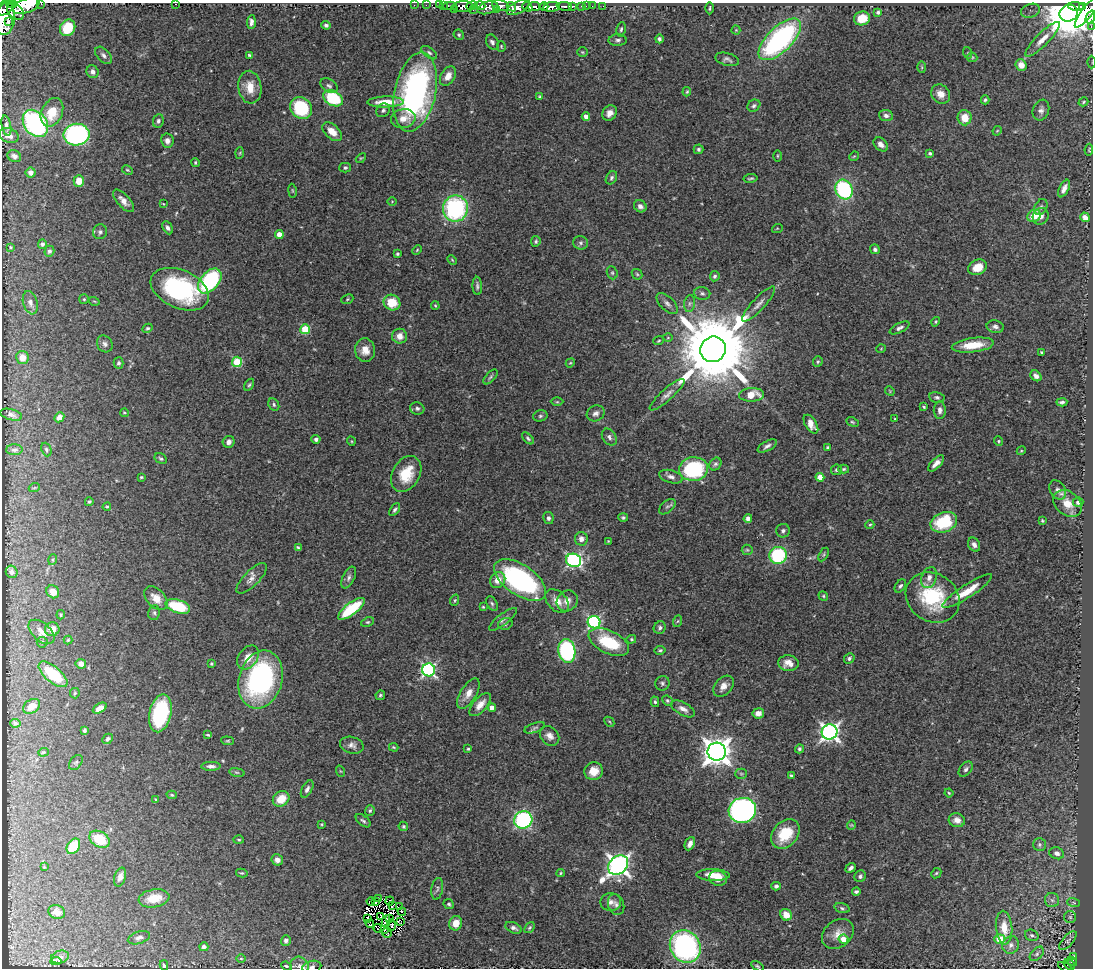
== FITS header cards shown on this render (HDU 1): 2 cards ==
NAXIS1  =                 1091
NAXIS2  =                  966

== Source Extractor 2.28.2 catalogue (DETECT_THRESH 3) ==
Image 1091 x 966 px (HDU 1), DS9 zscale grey, 1 PNG px = 1 image px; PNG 1095 x 970 px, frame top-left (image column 1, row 966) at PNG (2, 3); each listed source drawn as its Kron ellipse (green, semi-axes under 4 px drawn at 4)
Background 0.571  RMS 0.024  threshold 0.0707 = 3 sigma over >= 5 px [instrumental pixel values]
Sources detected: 410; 4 with non-positive FLUX_AUTO (blend fragments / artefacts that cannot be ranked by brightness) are neither listed nor drawn; the other 406 listed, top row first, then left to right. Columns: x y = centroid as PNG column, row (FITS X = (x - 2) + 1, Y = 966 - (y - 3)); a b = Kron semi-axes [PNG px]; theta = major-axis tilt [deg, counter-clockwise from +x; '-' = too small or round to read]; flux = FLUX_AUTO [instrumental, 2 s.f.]
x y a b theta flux
11 4 5 3 - 150
41 4 2 2 - 61
175 4 3 2 - 1.7
414 5 2 2 - 9.2
426 5 2 2 - 7.5
439 5 2 2 - 9.5
443 5 3 2 - 22
26 6 14 7 18 3500
450 6 7 4 1 56
472 6 6 3 15 160
480 6 5 3 - 310
501 6 8 5 -14 340
544 6 4 3 - 190
564 6 7 3 -4 140
572 6 3 3 - 110
582 6 3 3 - 35
586 6 3 2 - 4.4
592 6 2 2 - 7
603 6 2 2 - 7.2
463 7 10 5 2 640
511 7 5 3 - 200
518 7 12 6 27 520
527 7 5 4 - 50
534 7 6 4 9 150
552 7 8 5 6 710
1076 7 8 4 -4 560
1082 7 4 3 - 190
488 8 11 6 17 340
710 8 6 2 89 2
6 9 9 5 35 500
455 10 3 2 - 18
473 10 2 2 - 31
497 10 3 3 - 180
1089 10 21 5 52 470
1030 11 10 6 20 9.1
15 12 10 6 -41 830
878 12 4 3 - 3.7
1069 13 9 8 - 9000
1090 17 6 3 68 18
4 18 17 10 85 2000
862 18 8 7 - 28
8 22 4 3 - 180
251 22 7 4 85 5.7
326 25 4 4 - 3.6
1091 26 3 2 - 8.4
68 28 8 7 - 61
621 29 7 4 80 3.4
736 30 4 4 - 1.5
459 35 5 5 - 2.5
659 39 4 3 - 3.3
780 39 27 12 44 310
1043 39 23 6 45 16
618 40 9 6 2 5.1
492 42 8 6 -62 5.5
501 46 5 3 - 1.6
582 52 5 4 - 1.9
429 53 9 5 -37 3.8
968 53 6 4 -72 1.8
103 55 10 6 -45 5.8
249 55 4 3 - 2.3
972 57 5 5 - 2.2
727 59 12 6 -15 5.3
1092 62 6 4 90 2.8
1021 65 6 5 - 8.3
922 67 6 4 -88 1.7
92 72 6 6 - 6
448 76 10 7 58 15
329 86 9 6 -32 4.8
250 87 16 11 -82 29
415 92 40 20 77 430
687 92 5 3 - 2
941 94 10 9 - 14
540 97 4 3 - 2.5
333 98 10 7 -29 98
985 100 4 4 - 2.9
385 102 18 5 1 27
1083 102 5 4 - 2.3
754 106 7 5 33 3.8
301 108 12 10 -49 100
383 110 7 6 - 3.9
1041 110 11 8 69 6.8
52 112 15 10 66 34
610 113 8 6 51 11
886 116 7 5 -8 5.6
586 117 4 4 - 13
964 118 7 7 - 24
403 119 12 9 12 14
158 121 7 5 81 4.1
35 123 15 11 -52 260
6 126 10 4 -78 5.6
997 131 5 4 - 1.5
332 132 11 7 -42 18
9 135 10 7 -18 12
77 135 13 11 1 380
167 141 7 6 - 7.4
881 144 8 6 -41 8.8
698 149 5 5 - 3.3
1089 150 6 3 82 1.4
240 153 6 4 87 1.8
930 153 3 3 - 3.2
14 156 7 5 -26 6
777 156 5 3 - 1.9
854 156 5 4 - 1.8
361 158 6 3 43 1.6
195 163 4 4 - 2.3
345 168 5 5 - 3.1
127 170 6 4 -27 2
31 173 5 5 - 6.8
611 178 7 5 60 3.6
751 178 7 3 9 2.6
79 181 6 5 - 24
844 189 10 8 -63 170
1064 189 9 4 62 8.5
292 191 7 3 -81 1.7
123 201 14 6 -48 12
392 201 5 3 - 1.4
163 204 4 3 - 1.3
640 206 6 5 - 6.7
1041 207 8 6 62 4.6
455 208 13 12 - 220
1034 216 7 6 - 30
1041 216 9 7 54 8.4
1085 217 5 4 - 10
168 228 7 4 -61 4.4
777 229 5 3 - 1.4
100 232 7 7 - 4.1
279 235 4 4 - 21
536 241 5 4 - 2.7
581 243 7 6 - 4.5
42 244 5 4 - 4.3
10 247 3 3 - 2.1
875 249 5 4 - 4.2
417 250 5 3 - 1.6
49 251 5 5 - 3.9
397 254 3 3 - 2.6
452 260 6 3 -46 1.7
978 267 10 7 26 23
612 273 7 5 -69 3.2
637 274 6 4 -44 2.4
715 276 5 4 - 3.5
210 281 14 9 50 190
477 286 9 4 -87 3.8
180 289 31 19 -24 210
702 293 8 6 -10 4.5
84 299 5 5 - 2.1
347 299 6 4 24 2.1
94 301 5 3 - 1.3
30 303 12 7 -74 7.7
392 303 8 7 - 41
667 303 13 7 -44 6.9
690 303 8 5 83 4.8
759 304 23 6 47 11
435 306 4 3 - 1.7
936 322 5 3 - 1.9
995 327 8 6 -11 5.9
147 328 5 4 - 2.9
900 328 11 5 26 5
305 329 5 5 - 70
400 336 7 7 - 14
668 338 5 3 - 1.5
659 341 5 3 - 1.7
105 344 9 7 -55 5.3
973 345 21 7 7 41
713 349 13 12 - 26000
881 349 5 3 - 1.2
365 350 12 10 -84 17
1042 352 3 3 - 2.4
22 358 6 6 - 16
237 362 5 5 - 77
818 362 5 5 - 2.5
119 363 5 5 - 3.8
570 363 5 3 - 1.6
1036 376 6 4 -39 7.4
491 377 9 4 49 3.2
249 385 6 4 59 2.6
890 391 5 4 - 1.6
667 395 22 6 42 10
752 395 12 7 2 34
937 397 7 5 -13 3.6
557 402 6 4 0 2.2
1062 402 5 4 - 3.8
274 405 7 5 -63 3
924 407 3 3 - 1.8
417 409 7 6 - 4.5
940 410 8 6 90 6.8
124 413 4 3 - 1.8
596 413 9 7 28 7.1
11 415 11 5 -15 5
540 416 7 5 16 3.3
59 417 5 4 - 13
895 419 3 3 - 1.7
852 422 6 4 -27 2.3
811 424 10 5 -57 14
609 437 9 6 -55 6
528 438 7 4 -44 2.9
316 439 4 4 - 5
351 441 5 3 - 1.4
999 441 5 4 - 2
229 442 6 5 - 7.9
767 446 10 5 30 5.5
827 447 3 3 - 2.5
14 450 8 5 0 4.3
46 450 7 4 -67 2.8
1021 451 5 3 - 1.6
161 459 6 4 -31 3.3
936 463 10 4 44 9.2
715 464 7 5 46 3.6
694 469 14 12 6 130
844 469 5 4 - 2.6
836 470 5 5 - 3.5
406 474 19 13 61 47
141 477 3 3 - 1.9
671 477 12 6 -17 7.2
820 477 4 4 - 20
34 488 5 3 - 1.4
1058 490 10 7 -56 8.5
89 502 4 4 - 2.4
1078 502 5 5 - 4.2
1067 503 16 11 -40 22
107 507 4 3 - 1.9
667 507 10 5 40 3.9
395 510 7 4 53 3.3
623 517 5 4 - 2.9
548 518 6 5 - 5.1
748 518 4 4 - 6.6
1042 521 3 2 - 1.8
944 522 14 9 22 85
870 525 4 4 - 2
783 531 7 6 - 4.2
581 539 7 6 - 7.8
608 541 3 2 - 1.3
974 545 7 5 -58 6.7
298 548 4 3 - 2.5
747 550 5 5 - 2.3
824 554 7 4 60 2.5
778 555 8 8 - 130
53 560 5 4 - 2.1
574 560 8 6 -19 320
12 572 6 5 - 4.3
252 578 20 7 45 11
349 578 12 6 64 5.6
929 578 11 7 71 10
498 580 8 7 - 17
520 580 30 15 -34 290
900 586 7 5 54 4
967 591 29 6 33 32
53 592 7 6 - 15
823 596 5 4 - 2.4
156 598 14 9 -46 17
933 598 28 24 -33 110
455 600 6 4 71 2.2
557 601 14 9 -45 18
567 601 11 10 - 12
492 603 8 5 -62 3.3
178 606 13 6 -18 80
483 607 4 3 - 1.7
351 609 16 6 38 88
154 613 7 6 - 3.5
61 615 4 3 - 1.9
503 619 17 5 38 6.7
678 621 6 4 70 2.4
368 622 6 4 24 2.5
594 622 6 6 - 260
505 624 7 5 16 3.2
660 628 6 6 - 3.7
52 629 7 7 - 14
41 632 15 9 -41 11
631 639 5 4 - 2
68 640 4 4 - 2
42 642 5 5 - 2.4
609 642 22 11 -25 75
660 650 5 4 - 2.4
567 651 12 8 -81 230
248 657 13 9 53 18
849 658 6 5 - 3.8
788 663 10 8 -6 15
81 664 5 5 - 9.1
211 664 4 3 - 1.8
429 670 6 6 - 340
53 674 17 8 -40 69
261 680 29 21 74 300
662 683 7 7 - 4.2
724 686 12 8 48 12
75 693 5 5 - 2
468 693 17 8 58 16
380 695 5 4 - 2.5
667 701 5 4 - 2.6
655 702 5 4 - 2.8
480 705 14 7 48 16
32 706 9 6 33 16
492 707 4 4 - 11
100 708 7 4 31 12
683 709 13 6 -29 9.7
160 713 19 11 77 150
758 713 6 5 - 12
609 722 6 3 -45 1.7
15 723 5 4 - 2.6
535 728 11 5 18 3.7
84 730 4 3 - 3.2
830 732 8 7 - 690
208 735 4 2 - 1.8
550 736 11 8 -49 9.4
108 739 6 4 46 4.3
228 741 6 4 -4 2
352 745 12 8 -15 7.9
394 747 5 3 - 1.8
468 749 4 4 - 2.1
799 749 4 4 - 2.9
43 752 5 4 - 1.9
717 752 9 9 - 2200
76 762 8 5 50 3
211 766 9 4 1 5.9
966 769 9 5 49 5
340 771 6 3 -70 1.5
594 771 9 9 - 24
237 772 8 4 -9 2.6
741 774 5 5 - 2.3
791 776 4 3 - 2.7
307 789 9 5 62 5.5
949 793 4 4 - 1.9
172 795 5 4 - 2.5
156 799 4 3 - 1.2
281 799 9 7 33 28
742 810 14 12 13 520
370 811 5 5 - 3.1
523 820 9 8 - 250
957 820 8 7 - 11
363 821 9 5 -38 3.8
322 824 4 3 - 1.7
851 825 4 4 - 1.6
403 826 5 4 - 2.6
785 834 16 12 48 56
100 839 11 7 -30 50
239 840 5 4 - 2
690 844 7 4 65 7.9
1039 845 6 6 - 3.6
73 846 8 6 57 49
1057 853 7 6 - 6.9
277 860 6 5 - 8.6
618 865 11 8 41 960
44 867 3 3 - 1.2
851 868 5 3 - 4.7
242 873 6 4 -12 2.1
561 873 4 4 - 1.8
936 873 6 4 45 2.3
713 875 17 5 -2 24
860 876 6 5 - 4.7
120 877 10 5 74 7.8
718 878 9 7 -17 17
776 886 5 4 - 4.2
437 889 11 5 80 4
856 891 4 3 - 3.6
154 898 15 9 10 32
378 899 2 2 - 2.4
1052 900 7 7 - 5.6
371 901 4 2 - 1.2
390 901 4 4 - 6.4
375 902 3 2 - 0.87
611 902 10 9 - 9.8
1074 903 6 3 -19 1.6
449 904 5 4 - 3.1
616 905 10 8 -70 7.3
393 906 3 2 - 2.3
399 907 2 2 - 1.6
842 908 8 5 -16 3.3
57 912 8 7 - 10
402 912 4 2 - 3.4
786 915 6 5 - 20
381 917 4 2 - 0.32
1070 917 6 6 - 3.4
367 918 3 2 - 1.5
390 919 3 2 - 0.033
386 921 6 4 79 6.6
401 921 3 2 - 1.1
456 923 7 6 - 19
370 924 4 3 - 0.9
391 925 5 2 - 2.8
529 927 6 4 51 2.2
378 928 4 2 - 2.2
513 928 9 5 -24 6.1
1004 928 17 8 -85 29
384 930 4 2 - 3.3
387 933 5 3 - 1.7
838 934 17 13 38 19
1032 935 7 5 -23 4
139 938 11 6 17 5.8
843 939 5 4 - 18
1000 939 5 5 - 56
286 940 5 5 - 5
1068 941 11 5 48 4.8
1011 945 9 8 - 8.6
204 947 4 4 - 4.6
685 947 17 14 -57 360
1037 954 8 5 46 3.6
1074 956 3 2 - 8.6
60 957 9 6 18 4.5
241 959 5 3 - 1.5
56 961 5 4 - 2.9
1072 962 5 4 - 96
164 965 5 3 - 2.4
1069 965 6 4 -34 98
286 966 5 3 - 1.9
299 966 9 9 - 7.8
757 966 7 4 -33 2.3
312 967 10 6 12 5.8
1065 967 8 3 -29 40
At the frame edge (FLAGS 8, measured only in part): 15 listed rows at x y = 11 4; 41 4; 175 4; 26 6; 6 9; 1089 10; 1069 13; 1090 17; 4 18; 1091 26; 1092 62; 299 966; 757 966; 312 967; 1065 967
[4 non-positive-flux detections neither listed nor drawn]